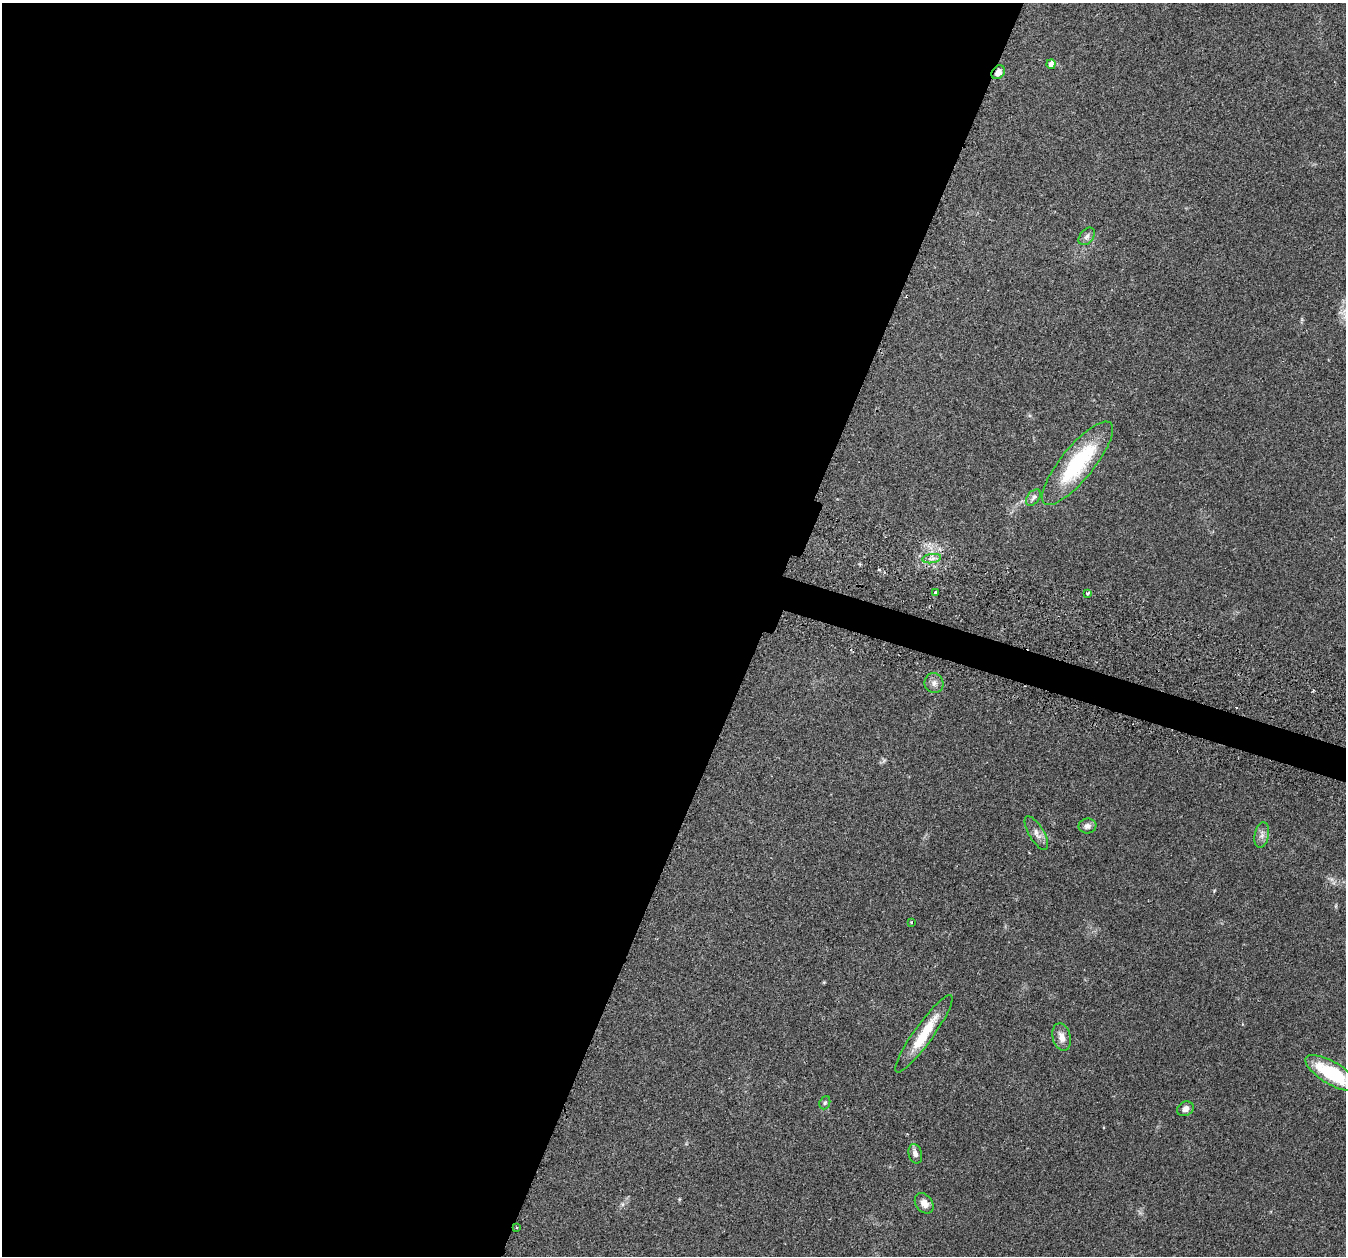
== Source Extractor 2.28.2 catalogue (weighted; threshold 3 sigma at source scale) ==
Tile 5 of 4 x 4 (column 1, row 2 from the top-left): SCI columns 52-1395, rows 2666-3919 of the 5465 x 5498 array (HDU 1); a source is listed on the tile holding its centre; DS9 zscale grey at full resolution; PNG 1348 x 1258 px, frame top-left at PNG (2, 3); each listed source drawn as its Kron ellipse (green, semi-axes under 4 px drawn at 4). Shown black and unused: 58% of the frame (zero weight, under 2 of 3 exposures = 4% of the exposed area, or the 3 px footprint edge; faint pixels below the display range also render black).
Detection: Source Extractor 2.28.2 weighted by HDU 2 'WHT'; one run over the whole footprint, this tile lists its part. Background 0.0748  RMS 0.0069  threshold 0.0311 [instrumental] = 3 sigma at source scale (4.5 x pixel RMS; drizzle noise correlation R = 1.50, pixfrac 1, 0.05/0.05 arcsec/px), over >= 5 px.
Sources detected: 22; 1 cosmic-ray / hot-pixel residue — neither listed nor drawn; the other 21 listed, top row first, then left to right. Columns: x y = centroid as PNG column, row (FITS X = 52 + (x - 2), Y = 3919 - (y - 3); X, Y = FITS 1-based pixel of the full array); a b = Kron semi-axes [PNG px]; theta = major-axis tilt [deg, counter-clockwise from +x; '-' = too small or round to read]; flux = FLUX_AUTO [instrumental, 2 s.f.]
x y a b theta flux
1051 64 5 4 - 4.2
998 72 7 5 47 4.1
1087 236 10 6 51 2.4
1077 463 52 16 51 60
1033 498 9 6 52 2.4
932 559 9 4 9 2.6
936 593 4 3 - 14
1087 593 3 3 - 2
934 683 10 9 - 3.4
1087 826 9 7 9 2.6
1036 833 19 7 -59 4.7
1262 835 13 7 79 3.2
911 922 3 3 - 0.72
924 1034 47 9 54 22
1062 1037 14 9 -77 5.4
1332 1073 30 11 -30 44
825 1103 7 5 68 1.1
1185 1109 9 7 27 3.5
915 1154 10 6 -74 2.6
924 1203 11 8 -54 4.9
517 1228 3 2 - 0.7
Overlapping masked pixels (flux is a lower limit): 1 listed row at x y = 998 72
Isophote crosses this tile's border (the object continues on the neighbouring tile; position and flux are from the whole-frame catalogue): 1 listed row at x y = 1332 1073